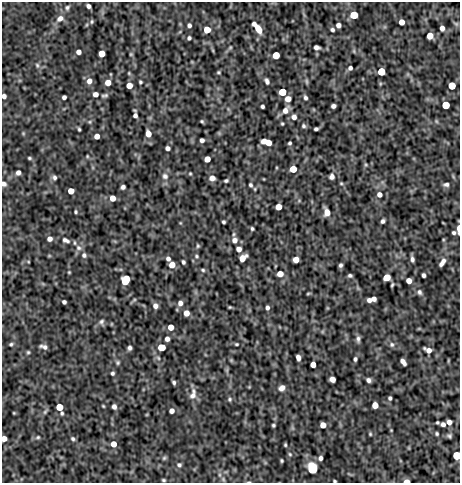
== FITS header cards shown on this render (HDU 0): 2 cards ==
NAXIS1  =                  458
NAXIS2  =                  481

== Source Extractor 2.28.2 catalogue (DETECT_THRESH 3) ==
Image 458 x 481 px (HDU 0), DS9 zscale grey, 1 PNG px = 1 image px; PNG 462 x 485 px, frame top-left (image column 1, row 481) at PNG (2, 2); no overlay
Background -2.75e-05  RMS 4.8e-04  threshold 0.00144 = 3 sigma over >= 5 px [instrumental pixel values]
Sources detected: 187; all 187 listed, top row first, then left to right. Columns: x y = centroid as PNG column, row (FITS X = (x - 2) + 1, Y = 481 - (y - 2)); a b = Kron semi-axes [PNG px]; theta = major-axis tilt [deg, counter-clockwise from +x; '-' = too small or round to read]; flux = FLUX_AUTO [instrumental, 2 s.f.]
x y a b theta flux
88 6 4 3 - 0.094
67 8 7 5 68 0.073
354 15 5 5 - 1.1
60 18 10 8 31 0.21
92 22 6 5 - 0.054
401 22 5 4 - 0.25
254 24 5 3 - 0.09
189 25 5 4 - 0.085
338 25 4 4 - 0.13
442 28 5 4 - 0.14
258 29 11 5 -55 0.41
207 30 5 5 - 0.56
332 30 4 4 - 0.068
430 36 5 5 - 0.41
189 38 4 4 - 0.065
230 47 5 4 - 0.04
316 47 5 4 - 0.12
354 51 6 4 -72 0.041
78 52 4 4 - 0.14
102 53 5 5 - 0.35
131 54 5 4 - 0.039
276 55 5 5 - 0.65
37 65 7 5 -86 0.062
350 68 4 4 - 0.084
381 71 5 5 - 1.2
218 72 5 3 - 0.039
89 81 7 6 - 0.18
267 81 6 4 -62 0.094
307 81 8 4 -89 0.047
108 82 5 5 - 0.27
140 82 3 3 - 0.045
129 86 5 5 - 0.3
452 86 5 5 - 1.1
282 92 5 5 - 1
95 94 5 5 - 0.15
4 96 4 4 - 0.12
105 96 8 4 11 0.065
64 97 4 4 - 0.087
305 98 6 4 -65 0.072
288 99 5 5 - 0.25
446 105 5 5 - 1
262 106 4 3 - 0.065
333 106 5 4 - 0.1
285 110 10 6 57 0.2
135 115 6 5 - 0.098
294 117 7 7 - 0.14
202 121 4 3 - 0.038
436 121 6 4 -71 0.037
90 122 5 3 - 0.038
282 124 3 3 - 0.036
303 126 5 5 - 0.062
79 129 3 3 - 0.04
316 129 4 3 - 0.065
23 133 5 4 - 0.034
148 134 6 5 - 0.27
97 136 5 4 - 0.22
202 140 4 4 - 0.1
264 141 5 4 - 0.23
268 143 5 5 - 0.3
290 143 4 3 - 0.051
167 148 4 4 - 0.11
87 156 5 4 - 0.031
29 158 5 4 - 0.045
207 159 5 5 - 0.3
366 165 5 4 - 0.04
293 169 5 5 - 0.64
18 172 5 5 - 0.12
190 173 4 3 - 0.033
165 176 9 8 - 0.15
54 177 6 6 - 0.083
332 177 6 6 - 0.11
212 178 5 5 - 0.21
226 181 4 3 - 0.054
341 183 5 4 - 0.037
4 184 6 6 - 0.1
446 184 8 5 6 0.09
251 185 6 5 - 0.06
123 187 4 4 - 0.093
71 191 5 5 - 0.35
379 194 6 6 - 0.15
112 198 5 5 - 0.28
278 207 5 5 - 0.36
76 212 4 3 - 0.042
327 212 8 6 -75 0.27
383 221 4 4 - 0.079
223 222 3 3 - 0.053
252 229 4 3 - 0.047
458 229 7 3 90 0.27
454 233 4 4 - 0.06
50 239 5 5 - 0.14
66 240 12 6 -25 0.14
234 240 7 7 - 0.17
198 246 6 4 89 0.045
78 248 9 8 - 0.16
239 249 5 5 - 0.16
84 255 7 6 - 0.091
196 256 6 5 - 0.049
243 258 7 5 41 0.35
168 259 5 4 - 0.096
412 259 6 4 -79 0.093
296 260 5 5 - 0.3
183 262 4 3 - 0.06
442 262 9 5 57 0.16
172 265 5 5 - 0.3
340 265 4 3 - 0.066
203 270 6 4 -17 0.051
69 272 3 3 - 0.03
280 274 5 5 - 0.31
350 275 4 3 - 0.061
424 275 4 3 - 0.079
387 277 5 5 - 0.44
125 280 7 5 68 0.99
409 281 5 4 - 0.24
392 285 4 2 - 0.043
419 292 8 6 -60 0.097
308 293 5 3 - 0.032
374 299 5 4 - 0.14
369 300 4 4 - 0.13
64 302 4 4 - 0.074
180 303 6 6 - 0.13
155 306 6 5 - 0.14
230 307 4 3 - 0.036
267 308 4 4 - 0.082
186 313 5 5 - 0.24
101 322 8 7 - 0.091
171 327 5 5 - 0.32
167 339 4 4 - 0.13
358 339 9 5 -89 0.096
11 344 5 4 - 0.051
236 344 5 4 - 0.039
392 345 7 6 - 0.085
44 347 8 4 -16 0.11
161 347 5 5 - 0.58
129 348 4 4 - 0.08
428 350 9 5 -24 0.2
28 352 4 4 - 0.043
158 358 6 5 - 0.058
298 358 5 4 - 0.16
355 359 5 4 - 0.066
231 360 6 5 - 0.038
403 362 7 4 -55 0.14
118 363 6 5 - 0.053
313 365 5 4 - 0.26
112 373 4 4 - 0.061
332 379 5 5 - 0.22
368 380 5 4 - 0.095
174 383 4 3 - 0.062
249 387 4 4 - 0.026
282 388 7 5 34 0.18
193 394 16 8 77 0.22
390 398 4 3 - 0.063
230 399 6 5 - 0.054
375 405 5 5 - 0.31
103 406 3 2 - 0.029
59 407 5 5 - 0.63
114 407 5 5 - 0.12
172 411 5 4 - 0.14
45 412 8 5 54 0.063
14 413 4 3 - 0.027
62 413 5 4 - 0.048
437 422 3 3 - 0.038
449 422 5 4 - 0.17
443 424 4 4 - 0.1
273 425 4 3 - 0.046
323 425 5 5 - 0.28
391 430 3 3 - 0.024
370 434 4 4 - 0.036
437 434 4 4 - 0.046
449 436 5 4 - 0.065
38 437 7 5 15 0.06
4 438 5 4 - 0.2
73 439 5 4 - 0.059
113 444 5 5 - 0.3
285 445 4 3 - 0.04
290 454 5 4 - 0.044
457 455 5 5 - 1
164 458 6 5 - 0.051
320 458 5 5 - 0.092
282 461 3 3 - 0.041
179 465 6 6 - 0.074
312 468 8 6 -72 1.2
220 475 7 4 -71 0.062
223 479 6 4 -48 0.048
163 480 4 3 - 0.042
335 481 3 2 - 0.037
407 481 5 3 - 0.3
249 482 6 3 7 0.031
At the frame edge (FLAGS 8, measured only in part): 8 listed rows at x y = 4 96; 4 184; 458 229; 4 438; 457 455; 335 481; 407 481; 249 482